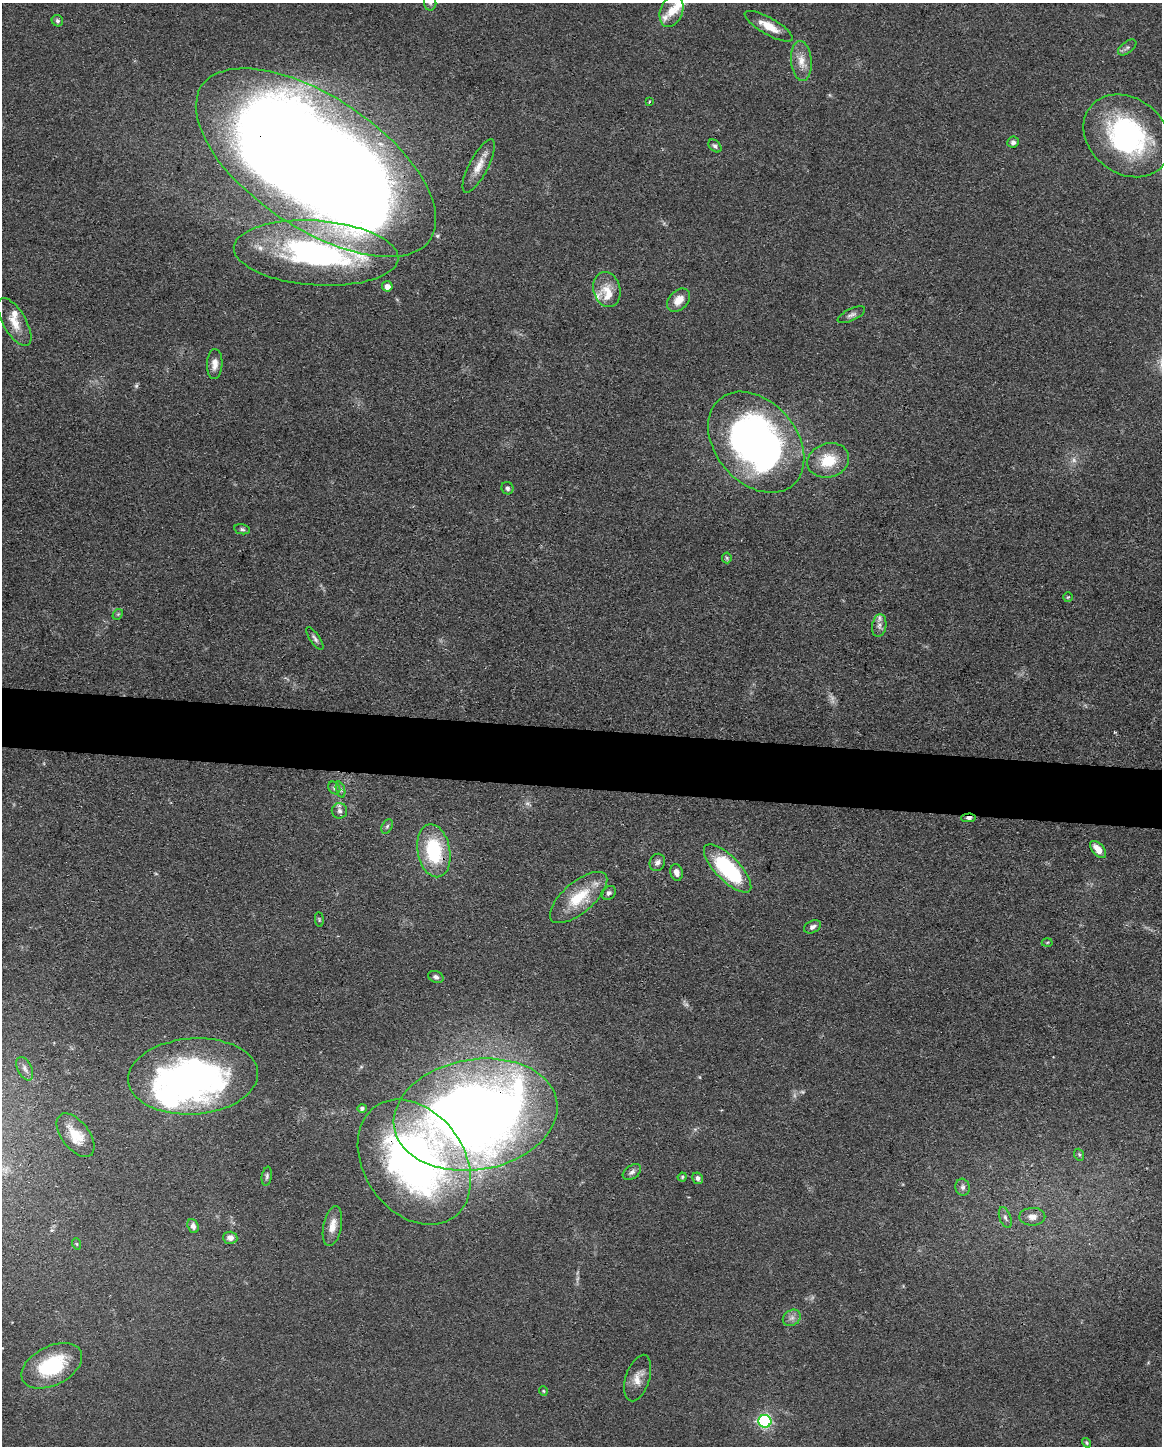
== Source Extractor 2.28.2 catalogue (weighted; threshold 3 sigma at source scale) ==
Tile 6 of 4 x 3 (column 2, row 2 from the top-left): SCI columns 1161-2320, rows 1666-3109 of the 4640 x 4662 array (HDU 1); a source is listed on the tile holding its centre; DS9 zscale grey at full resolution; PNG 1164 x 1448 px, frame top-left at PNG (2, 3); each listed source drawn as its Kron ellipse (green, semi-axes under 4 px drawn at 4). Shown black and unused: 4% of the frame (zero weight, under 3 of 4 exposures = <1% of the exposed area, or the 3 px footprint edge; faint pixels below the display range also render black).
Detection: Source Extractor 2.28.2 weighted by HDU 2 'WHT'; one run over the whole footprint, this tile lists its part. Background 0.0779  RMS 0.006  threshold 0.0271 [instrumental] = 3 sigma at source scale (4.5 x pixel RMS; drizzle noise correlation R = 1.50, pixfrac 1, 0.05/0.05 arcsec/px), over >= 5 px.
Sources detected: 83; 6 too faint to see at this stretch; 3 inside a brighter object's white glare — neither listed nor drawn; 6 inside a brighter listed object's ellipse — not listed separately; the other 68 listed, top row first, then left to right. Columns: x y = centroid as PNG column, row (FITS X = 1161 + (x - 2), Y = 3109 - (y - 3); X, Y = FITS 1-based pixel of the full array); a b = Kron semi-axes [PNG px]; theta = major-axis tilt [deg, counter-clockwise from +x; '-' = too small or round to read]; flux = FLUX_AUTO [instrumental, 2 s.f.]
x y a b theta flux
430 3 7 6 - 1.8
671 11 16 11 68 7.9
57 21 6 5 - 1.4
769 26 27 8 -30 10
1127 47 11 5 38 1.9
801 61 20 10 -85 7.8
649 102 3 2 - 0.56
1127 136 47 37 -38 110
1013 142 6 5 - 1.9
715 146 7 5 -44 1.5
316 163 138 65 -34 2000
479 166 29 9 62 8.8
316 253 82 32 -4 120
387 286 5 5 - 4
607 290 18 13 -74 9.5
679 300 13 9 46 7.5
851 315 15 6 25 2.5
15 322 27 11 -60 9.9
215 364 15 7 87 4.6
756 442 57 40 -49 270
828 460 21 17 18 19
507 488 6 6 - 1.7
242 529 8 5 -11 1.3
727 558 5 5 - 0.84
1068 597 5 5 - 0.69
118 614 6 4 44 0.86
879 625 11 7 82 2.9
315 639 13 5 -55 2
334 788 7 5 -48 1.5
341 790 8 3 -71 1.3
339 811 8 7 - 2.3
969 818 7 4 2 1.8
387 826 8 5 63 1.2
1098 849 10 5 -49 7.1
434 851 27 16 -79 44
657 862 9 7 67 2.7
728 868 31 12 -46 70
677 873 8 6 -76 4.2
609 893 8 6 37 1.8
579 897 35 15 40 23
319 920 7 3 -85 0.7
813 927 9 6 24 2.3
1047 942 5 3 - 0.59
436 977 8 5 -23 1.9
25 1069 13 7 -63 2.8
193 1076 65 38 4 240
362 1108 4 4 - 1.6
475 1115 82 55 9 830
76 1135 25 13 -52 15
1079 1155 6 4 -69 0.92
414 1162 68 50 -55 290
632 1172 10 6 35 2.3
267 1176 9 5 80 1.6
682 1177 4 4 - 0.78
698 1178 6 5 - 1.8
963 1187 8 7 - 2.2
1032 1217 13 9 1 4.8
1005 1218 11 5 -69 2
193 1226 7 5 -70 2.6
332 1226 20 9 78 7.8
230 1238 7 6 - 3.4
77 1244 6 3 -71 0.74
792 1318 9 7 35 2.8
52 1366 32 19 27 41
638 1378 24 12 72 7.5
543 1391 5 4 - 0.69
765 1421 6 6 - 98
1086 1443 5 3 - 0.76
Overlapping masked pixels (flux is a lower limit): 6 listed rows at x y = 316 163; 756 442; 969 818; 434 851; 475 1115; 414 1162
Isophote crosses this tile's border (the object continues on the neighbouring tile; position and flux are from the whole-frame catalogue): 2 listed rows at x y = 430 3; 316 163